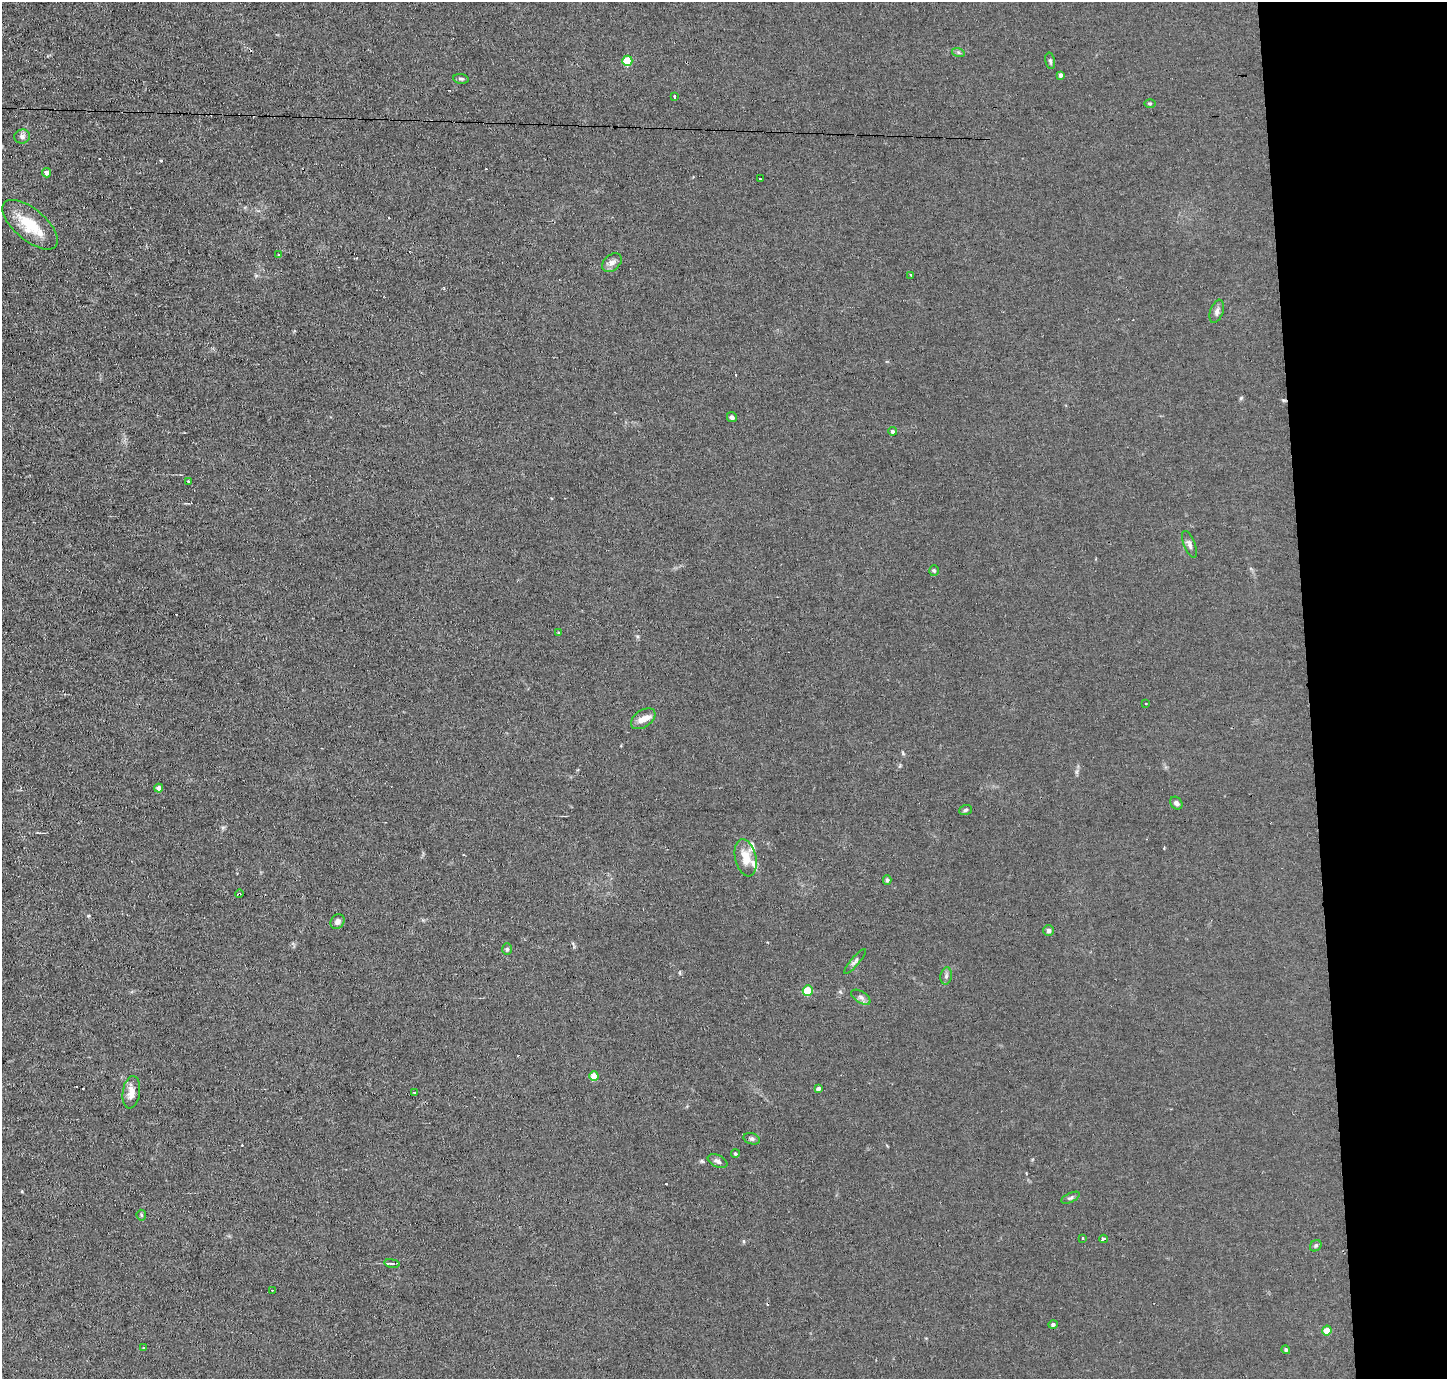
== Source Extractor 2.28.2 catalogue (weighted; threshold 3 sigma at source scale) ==
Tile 6 of 3 x 3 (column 3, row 2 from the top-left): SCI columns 2890-4334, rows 1462-2838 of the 4334 x 4301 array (HDU 1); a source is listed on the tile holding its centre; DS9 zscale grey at full resolution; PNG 1449 x 1381 px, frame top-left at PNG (2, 2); each listed source drawn as its Kron ellipse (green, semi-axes under 4 px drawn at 4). Shown black and unused: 10% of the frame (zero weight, under 2 of 3 exposures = <1% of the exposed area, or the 3 px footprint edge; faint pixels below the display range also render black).
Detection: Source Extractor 2.28.2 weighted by HDU 2 'WHT'; one run over the whole footprint, this tile lists its part. Background 0.0437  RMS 0.0066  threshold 0.0296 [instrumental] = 3 sigma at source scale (4.5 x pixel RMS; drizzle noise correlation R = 1.50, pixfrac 1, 0.05/0.05 arcsec/px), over >= 5 px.
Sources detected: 67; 10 cosmic-ray / hot-pixel residue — neither listed nor drawn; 3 inside a brighter listed object's ellipse — not listed separately; the other 54 listed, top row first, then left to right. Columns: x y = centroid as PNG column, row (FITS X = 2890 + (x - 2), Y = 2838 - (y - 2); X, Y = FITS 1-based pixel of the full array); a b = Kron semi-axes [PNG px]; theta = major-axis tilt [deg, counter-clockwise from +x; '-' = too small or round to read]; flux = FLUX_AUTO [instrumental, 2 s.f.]
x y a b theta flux
958 52 6 4 -18 1.1
627 61 5 5 - 23
1050 61 8 5 -78 1.3
1061 75 4 4 - 1.6
461 79 7 5 -9 1.2
674 96 3 3 - 1.2
1150 103 5 3 - 0.71
22 136 8 7 - 2.2
46 173 4 4 - 2.2
760 179 3 3 - 2.3
30 225 34 15 -40 22
279 255 3 2 - 1.4
612 263 11 7 39 3.2
911 275 3 2 - 1.1
1217 311 12 6 71 2.5
732 417 5 4 - 1.6
892 431 4 4 - 1.3
188 482 4 2 - 0.66
1189 544 14 5 -68 2.2
934 571 5 5 - 0.92
558 632 3 3 - 0.55
1146 704 3 2 - 0.61
643 719 14 8 35 5.5
159 788 4 4 - 3.1
1176 803 7 5 -49 1.8
965 810 6 4 19 1.2
746 858 19 10 -77 9.6
887 880 5 4 - 1.1
239 894 4 2 - 0.71
337 922 8 6 49 2.4
1049 930 5 5 - 2
507 949 6 5 - 1.1
855 961 16 3 50 1.7
946 976 8 5 79 1.8
808 990 5 5 - 22
861 997 11 5 -32 2.1
594 1076 5 4 - 10
818 1089 4 4 - 2.3
131 1092 16 8 82 6
414 1092 3 2 - 0.75
752 1139 8 5 -17 1.4
735 1154 4 4 - 0.92
718 1161 10 6 -24 2.1
1070 1198 10 4 26 1.3
141 1215 5 5 - 0.82
1083 1238 3 3 - 1.3
1104 1239 4 3 - 6.3
1316 1246 6 5 - 1
392 1263 8 4 -9 0.98
272 1290 3 2 - 1.1
1053 1324 4 4 - 1.4
1327 1331 5 4 - 9
143 1348 3 2 - 0.82
1286 1350 4 4 - 1.2
Overlapping masked pixels (flux is a lower limit): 1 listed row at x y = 239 894